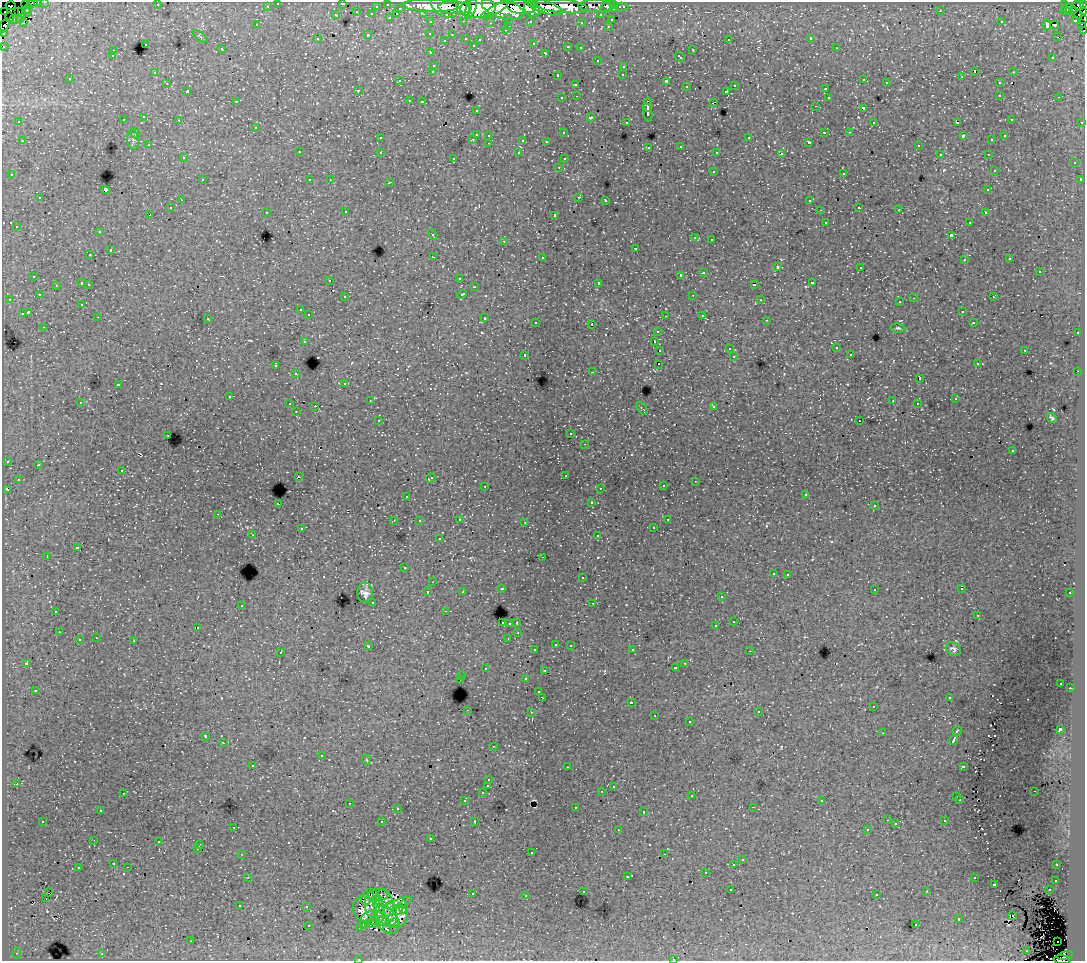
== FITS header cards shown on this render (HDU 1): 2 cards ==
NAXIS1  =                 1083
NAXIS2  =                  959

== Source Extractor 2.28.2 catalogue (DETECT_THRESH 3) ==
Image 1083 x 959 px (HDU 1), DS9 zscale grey, 1 PNG px = 1 image px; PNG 1087 x 963 px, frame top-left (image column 1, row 959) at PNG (2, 2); each listed source drawn as its Kron ellipse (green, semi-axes under 4 px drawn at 4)
Background 260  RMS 1.8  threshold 5.26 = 3 sigma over >= 5 px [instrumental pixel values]
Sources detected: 632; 2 with non-positive FLUX_AUTO (blend fragments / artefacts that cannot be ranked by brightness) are neither listed nor drawn; of the other 630, the 500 brightest by FLUX_AUTO listed and drawn (130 fainter detections omitted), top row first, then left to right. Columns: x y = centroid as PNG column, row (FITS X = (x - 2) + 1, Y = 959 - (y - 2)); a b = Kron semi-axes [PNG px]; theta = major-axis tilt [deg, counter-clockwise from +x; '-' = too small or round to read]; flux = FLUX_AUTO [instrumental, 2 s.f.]
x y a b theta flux
33 2 4 3 - 9.9e+03
45 2 3 2 - 4.0e+03
37 3 3 3 - 2.3e+03
278 3 3 3 - 3.8e+03
342 3 3 3 - 2.1e+03
388 4 3 3 - 9.1e+03
614 4 3 2 - 1.1e+04
1065 4 3 3 - 7.4e+03
1084 4 3 2 - 1.3e+04
26 5 4 2 - 3.0e+03
31 5 4 3 - 1.2e+04
157 5 3 2 - 2.3e+02
1079 5 6 3 -37 1.2e+04
11 6 5 3 - 7.9e+03
267 6 3 3 - 2.8e+03
376 6 3 2 - 2.3e+03
430 6 28 6 -2 4.3e+05
444 6 15 10 -36 3.5e+05
561 6 27 6 -6 2.9e+05
595 6 17 6 0 2.9e+04
608 6 8 5 36 2.0e+04
520 7 14 7 -7 4.6e+05
545 7 18 6 -17 3.4e+05
622 7 6 3 0 6.4e+03
400 8 3 3 - 1.7e+03
454 8 16 6 -3 5.1e+05
478 8 18 10 2 8.0e+05
1067 8 5 2 - 3.7e+03
27 9 4 3 - 2.0e+03
466 9 7 5 76 1.9e+05
471 9 10 5 67 2.1e+05
503 9 22 9 -16 1.1e+06
532 9 9 6 -41 2.6e+05
615 9 3 3 - 1.1e+04
494 10 15 3 29 2.2e+05
941 10 3 3 - 2.6e+02
1073 10 2 2 - 1.3e+03
4 11 2 2 - 2.5e+03
18 11 3 2 - 3.3e+03
21 11 4 3 - 1.6e+03
538 11 4 4 - 1.2e+05
1066 11 5 3 - 5.8e+03
28 12 3 3 - 2.2e+03
357 12 3 2 - 5.6e+02
1070 12 3 3 - 2.6e+03
1084 12 3 2 - 6.1e+03
372 14 3 3 - 1.9e+03
397 14 3 2 - 3.5e+02
423 14 3 3 - 3.4e+03
336 15 3 3 - 1.0e+03
601 15 3 3 - 3.0e+03
1078 15 2 2 - 2.4e+03
10 17 5 3 - 5.3e+03
390 18 4 3 - 1.3e+03
508 18 3 3 - 1.9e+03
14 19 3 2 - 2.0e+03
19 19 4 3 - 1.4e+03
1083 19 3 3 - 1.1e+04
611 20 3 3 - 9.0e+02
1076 20 3 3 - 8.7e+03
464 21 3 2 - 7.2e+02
530 21 3 3 - 2.8e+03
431 22 3 3 - 3.9e+03
581 22 3 3 - 2.7e+02
1001 22 3 3 - 2.1e+02
23 23 3 3 - 3.3e+02
491 23 3 3 - 2.3e+02
1081 23 3 3 - 3.4e+03
257 25 3 3 - 2.5e+02
1047 25 5 4 - 7.6e+02
1055 25 4 2 - 2.0e+02
4 26 7 4 60 3.8e+04
509 26 3 2 - 5.9e+02
608 26 3 2 - 6.9e+02
505 30 3 3 - 3.4e+02
1084 30 3 2 - 3.2e+03
430 33 3 3 - 3.1e+02
3 34 3 3 - 2.7e+03
368 35 3 3 - 9.1e+02
452 35 3 3 - 2.5e+02
200 37 8 4 -40 1.9e+02
1057 37 2 2 - 3.7e+02
466 38 3 3 - 9.6e+02
811 38 3 3 - 2.0e+04
317 39 3 3 - 4.0e+02
729 39 3 2 - 1.9e+02
444 40 3 2 - 1.6e+02
480 40 3 3 - 3.2e+02
145 44 3 3 - 6.8e+02
533 44 3 3 - 2.7e+02
473 45 3 3 - 3.5e+02
4 46 3 3 - 1.6e+03
568 47 4 3 - 7.0e+02
580 48 3 3 - 3.5e+02
836 48 3 2 - 5.2e+02
221 49 3 3 - 3.4e+02
692 50 3 3 - 8.0e+02
113 51 3 3 - 5.3e+02
431 53 3 3 - 4.2e+02
546 53 4 3 - 8.1e+02
112 56 3 3 - 2.8e+02
680 57 6 3 -43 7.3e+02
1053 57 3 3 - 2.9e+02
597 60 3 2 - 3.6e+02
434 65 3 3 - 6.5e+02
624 66 3 3 - 5.9e+02
433 71 3 3 - 6.0e+02
975 71 3 3 - 1.3e+03
154 72 3 3 - 2.5e+02
1013 72 3 2 - 7.8e+02
623 75 3 3 - 3.0e+02
557 76 3 3 - 3.3e+02
962 77 3 2 - 1.8e+02
70 79 3 3 - 3.4e+02
864 80 3 2 - 4.1e+02
399 81 3 2 - 2.2e+02
666 81 4 3 - 1.7e+03
167 83 3 2 - 3.7e+02
886 83 3 3 - 7.0e+02
999 83 3 3 - 5.9e+02
576 84 3 3 - 5.2e+02
735 86 3 3 - 4.4e+02
687 87 3 3 - 4.7e+02
825 89 3 3 - 9.4e+02
358 90 3 3 - 3.6e+02
187 91 3 3 - 3.3e+03
727 91 3 3 - 5.2e+02
1000 95 3 3 - 6.0e+02
577 96 3 2 - 4.8e+02
828 97 3 3 - 5.1e+02
1059 97 3 2 - 4.3e+02
562 98 3 3 - 5.0e+02
409 100 3 2 - 3.4e+02
236 101 3 2 - 2.0e+02
422 102 3 3 - 2.1e+02
713 102 4 2 - 7.1e+02
648 105 7 3 87 3.4e+03
815 106 3 2 - 2.2e+02
863 108 3 3 - 1.1e+03
476 110 3 2 - 3.5e+02
648 112 9 3 -82 4.1e+03
144 117 4 3 - 5.1e+02
590 117 3 3 - 2.3e+03
1011 119 3 3 - 2.8e+02
123 120 3 3 - 5.5e+02
179 120 3 2 - 3.1e+02
19 122 3 3 - 2.4e+02
626 122 3 3 - 3.6e+02
874 122 3 3 - 1.8e+02
958 122 3 3 - 2.6e+04
1082 122 3 3 - 1.6e+03
256 127 3 3 - 5.7e+02
824 132 3 3 - 1.4e+03
849 132 3 2 - 2.5e+02
135 133 6 5 - 1.5e+02
563 133 3 3 - 3.4e+02
476 134 3 3 - 1.2e+03
489 135 3 3 - 4.8e+02
963 136 4 3 - 8.7e+02
1005 136 3 3 - 3.6e+02
380 138 3 3 - 3.6e+02
749 138 3 3 - 8.4e+02
473 139 3 3 - 5.9e+02
133 140 9 6 -81 3.4e+02
523 140 3 3 - 1.6e+03
992 140 3 3 - 3.2e+02
22 141 3 2 - 5.8e+02
546 141 3 3 - 3.5e+02
809 142 3 3 - 3.2e+02
489 143 3 2 - 5.0e+02
149 145 3 3 - 3.2e+02
918 145 3 3 - 4.1e+02
681 146 3 3 - 4.9e+02
648 147 3 3 - 3.4e+02
299 152 3 3 - 5.8e+02
380 152 3 3 - 1.1e+03
717 152 4 3 - 2.9e+02
519 153 3 3 - 4.7e+02
781 154 4 3 - 2.3e+03
940 154 3 2 - 1.9e+02
988 154 3 2 - 4.8e+02
183 158 3 3 - 3.5e+02
454 158 3 3 - 2.4e+02
564 159 3 3 - 3.7e+02
1074 163 3 3 - 5.7e+02
559 167 3 2 - 3.2e+02
994 170 3 3 - 2.9e+02
713 171 3 3 - 5.9e+02
844 173 3 3 - 7.2e+02
12 175 3 3 - 4.6e+02
202 180 3 2 - 4.5e+02
310 180 3 3 - 4.5e+02
330 180 3 3 - 1.5e+02
1080 180 3 3 - 4.3e+02
390 182 3 2 - 1.3e+03
105 190 4 4 - 3.1e+03
988 190 3 3 - 5.3e+02
579 197 3 3 - 8.0e+02
40 198 3 3 - 7.7e+02
181 200 3 2 - 2.8e+02
606 200 3 3 - 4.5e+02
810 201 3 3 - 1.3e+03
859 207 3 2 - 3.6e+02
171 208 3 3 - 4.2e+02
820 210 3 2 - 1.5e+02
899 210 3 2 - 3.1e+02
266 212 3 2 - 3.5e+02
346 212 3 2 - 4.8e+02
985 213 3 2 - 3.8e+02
150 215 4 2 - 9.9e+02
555 215 4 3 - 3.2e+03
825 222 3 3 - 1.3e+03
970 222 3 2 - 2.8e+02
16 226 3 3 - 3.7e+02
99 232 3 3 - 4.0e+02
433 235 6 3 -57 1.5e+02
951 235 3 3 - 2.0e+03
695 238 3 3 - 4.8e+02
712 240 3 3 - 1.4e+03
504 241 3 3 - 9.7e+02
636 248 3 3 - 1.1e+03
110 250 3 3 - 1.2e+03
90 255 3 3 - 4.0e+02
433 257 3 2 - 1.4e+03
542 257 3 3 - 7.6e+02
1010 259 3 3 - 3.1e+02
964 260 3 2 - 3.7e+02
777 267 4 3 - 1.3e+03
861 267 3 2 - 2.3e+02
1039 271 3 3 - 1.2e+03
704 272 3 3 - 8.6e+02
680 275 3 2 - 6.9e+03
34 276 3 3 - 5.5e+02
459 278 3 3 - 3.0e+02
330 280 3 2 - 3.8e+02
82 283 3 3 - 1.3e+03
599 283 3 3 - 2.9e+03
812 283 3 3 - 8.2e+02
89 284 3 2 - 5.7e+02
56 285 3 2 - 3.6e+02
754 285 4 2 - 1.1e+03
474 287 3 3 - 4.6e+02
462 294 5 3 - 8.6e+02
39 295 3 3 - 2.4e+02
693 295 3 2 - 3.2e+02
345 297 3 3 - 4.8e+02
993 297 3 2 - 3.0e+02
914 298 3 2 - 8.3e+02
9 299 3 2 - 2.6e+02
761 300 3 3 - 2.6e+02
900 302 3 3 - 4.5e+02
82 304 3 3 - 3.3e+02
300 310 3 2 - 3.0e+02
962 311 3 3 - 3.4e+02
28 312 4 3 - 2.9e+03
22 314 3 3 - 1.4e+03
309 315 3 3 - 6.4e+02
702 315 3 3 - 4.5e+02
665 316 2 2 - 1.5e+02
98 317 3 2 - 4.5e+02
485 318 3 3 - 9.9e+02
208 319 3 2 - 2.4e+02
767 320 3 2 - 3.6e+02
536 322 3 3 - 3.4e+02
973 323 3 3 - 4.3e+02
592 324 3 3 - 1.5e+03
44 327 3 2 - 3.6e+02
898 328 7 4 -8 2.4e+02
657 331 3 3 - 5.6e+02
1077 333 3 2 - 6.2e+02
304 341 3 3 - 5.6e+02
654 342 3 3 - 9.7e+02
836 348 3 3 - 3.3e+02
729 349 4 3 - 1.5e+02
660 350 3 2 - 5.3e+02
1025 350 3 2 - 9.9e+02
850 354 3 2 - 3.0e+02
525 355 3 3 - 6.2e+02
734 356 3 2 - 3.1e+02
659 364 3 2 - 1.5e+02
977 364 3 2 - 2.9e+02
276 366 3 3 - 7.5e+02
1078 371 2 2 - 6.1e+02
593 372 3 2 - 1.1e+03
296 374 3 3 - 4.4e+02
920 379 3 2 - 1.3e+03
345 383 3 3 - 3.4e+02
118 385 3 3 - 5.1e+02
229 397 3 2 - 2.3e+02
955 399 3 3 - 4.1e+02
370 401 3 2 - 2.1e+02
893 401 3 2 - 1.5e+02
80 402 3 2 - 2.8e+02
290 404 3 3 - 8.3e+02
917 404 3 2 - 2.2e+02
315 406 3 2 - 1.5e+03
714 406 3 3 - 5.2e+02
642 408 7 2 -49 1.5e+02
296 412 3 2 - 2.1e+02
1052 418 5 3 - 2.4e+02
378 420 3 3 - 4.0e+02
860 421 3 3 - 2.3e+02
571 434 3 3 - 3.4e+02
168 435 3 2 - 4.0e+02
585 444 3 2 - 2.7e+02
1012 451 3 3 - 3.6e+02
7 461 3 3 - 4.7e+02
38 465 3 3 - 5.6e+02
122 471 3 2 - 3.7e+02
565 475 3 3 - 3.9e+02
298 476 3 2 - 1.6e+02
431 478 5 3 - 3.2e+02
18 479 3 2 - 2.2e+02
695 481 3 2 - 2.6e+02
485 486 3 2 - 5.7e+02
663 486 3 3 - 4.9e+02
600 488 3 2 - 3.1e+02
7 490 4 3 - 1.5e+03
806 494 3 2 - 2.9e+02
407 496 3 3 - 2.4e+02
591 503 3 3 - 3.7e+02
278 504 3 3 - 1.7e+03
874 506 3 3 - 3.5e+02
218 514 3 2 - 4.6e+02
459 519 3 3 - 5.1e+02
667 520 3 3 - 3.9e+02
394 521 3 2 - 1.5e+02
419 521 3 3 - 2.4e+02
525 522 3 2 - 2.5e+02
654 527 3 3 - 2.2e+02
301 529 3 3 - 2.7e+02
253 535 3 2 - 2.5e+02
598 536 3 3 - 5.1e+02
439 539 3 3 - 3.6e+02
77 548 4 3 - 1.6e+03
47 557 3 2 - 8.3e+02
543 557 3 2 - 2.5e+02
405 568 3 3 - 3.4e+02
773 573 3 3 - 3.5e+02
788 574 3 3 - 4.9e+02
582 578 3 3 - 4.8e+02
433 582 2 2 - 1.8e+02
501 589 3 3 - 6.7e+02
874 589 3 3 - 4.4e+02
962 589 3 2 - 2.8e+02
462 591 3 3 - 3.7e+02
428 592 3 3 - 5.1e+02
365 593 10 7 90 8.1e+02
1070 593 3 3 - 3.7e+02
721 597 3 3 - 4.2e+02
373 602 3 3 - 4.1e+02
593 603 3 2 - 3.3e+02
241 605 3 3 - 5.0e+02
56 611 3 3 - 1.8e+03
445 611 3 2 - 2.9e+02
978 615 3 3 - 1.7e+02
734 621 3 3 - 1.7e+03
502 623 4 3 - 5.5e+02
510 623 3 3 - 6.6e+02
517 623 3 3 - 3.5e+03
716 626 3 3 - 1.4e+03
197 627 3 2 - 7.9e+02
59 632 3 2 - 3.4e+02
518 633 3 2 - 2.7e+02
96 638 3 2 - 2.9e+02
508 638 3 2 - 2.3e+02
79 640 3 3 - 1.0e+03
134 641 3 3 - 1.0e+03
556 644 3 3 - 4.3e+02
570 645 3 2 - 4.5e+02
368 646 4 3 - 5.0e+02
953 649 8 6 -31 4.3e+02
535 650 3 3 - 5.1e+02
632 650 3 2 - 5.3e+02
749 651 3 2 - 3.5e+02
280 652 3 2 - 2.0e+02
26 663 3 3 - 3.7e+02
685 663 3 2 - 5.0e+02
485 668 3 2 - 3.6e+02
675 668 3 3 - 4.7e+02
545 670 3 3 - 6.2e+02
462 676 3 3 - 4.9e+02
460 679 3 2 - 2.5e+02
526 679 3 3 - 1.7e+02
1061 683 3 3 - 2.4e+02
1070 688 3 2 - 4.5e+02
35 690 3 3 - 3.1e+02
539 692 3 3 - 3.4e+02
542 697 4 3 - 1.1e+03
949 697 3 3 - 2.6e+02
631 702 3 3 - 1.4e+03
873 707 3 2 - 3.7e+02
467 710 2 2 - 5.0e+02
531 712 3 2 - 6.1e+02
759 712 3 2 - 1.9e+02
655 715 3 2 - 2.1e+02
689 722 3 3 - 5.9e+02
1060 729 4 3 - 4.5e+03
957 731 5 3 - 2.1e+03
882 733 3 2 - 1.6e+02
206 736 3 3 - 7.6e+02
954 740 5 3 - 4.6e+03
223 743 3 2 - 3.8e+02
493 746 3 2 - 2.0e+02
321 756 3 3 - 8.7e+02
366 760 5 3 - 1.5e+02
253 765 3 3 - 2.9e+02
963 766 4 3 - 1.3e+03
567 767 3 2 - 2.6e+02
489 780 3 3 - 2.1e+02
16 784 3 2 - 4.2e+02
488 786 3 3 - 2.3e+03
613 786 3 3 - 4.9e+02
602 791 3 2 - 4.2e+02
1034 791 3 2 - 3.2e+02
123 793 3 2 - 2.5e+02
482 793 3 3 - 4.5e+02
692 796 3 2 - 2.9e+02
957 797 3 3 - 4.4e+02
960 799 3 3 - 3.8e+02
465 801 3 3 - 3.1e+02
822 801 3 3 - 2.4e+02
349 803 3 2 - 6.4e+02
753 807 3 2 - 4.9e+02
576 808 3 3 - 3.9e+02
397 809 3 3 - 4.5e+02
100 811 3 2 - 3.4e+02
644 812 3 3 - 9.8e+02
887 820 3 2 - 2.1e+02
43 821 3 2 - 3.7e+02
475 821 3 3 - 1.6e+03
945 821 3 3 - 7.0e+02
382 822 3 3 - 1.3e+03
896 824 3 3 - 1.6e+02
233 827 3 3 - 3.5e+02
867 829 3 2 - 2.8e+02
618 830 3 2 - 2.9e+02
431 839 3 3 - 3.3e+02
94 840 3 2 - 1.5e+02
159 842 3 2 - 3.2e+02
200 845 3 3 - 7.9e+03
198 848 3 3 - 2.8e+02
531 853 3 2 - 1.6e+02
242 854 3 2 - 3.8e+02
664 854 2 2 - 3.7e+02
742 860 3 3 - 5.7e+02
114 863 3 3 - 3.5e+02
734 865 3 3 - 1.8e+03
1057 865 3 3 - 4.0e+02
128 867 3 2 - 2.4e+02
78 868 3 3 - 8.4e+02
706 872 3 3 - 6.8e+02
627 876 3 3 - 1.0e+03
248 877 3 2 - 4.2e+02
974 878 3 3 - 5.6e+02
1056 880 3 3 - 4.7e+02
994 884 3 3 - 1.2e+03
731 890 3 2 - 3.2e+02
1049 890 3 2 - 5.5e+02
583 891 3 3 - 4.8e+02
927 892 3 3 - 4.5e+02
48 893 3 2 - 3.1e+02
472 894 3 3 - 9.5e+02
877 894 3 3 - 3.5e+02
378 895 10 6 2 3.9e+02
526 896 3 2 - 3.3e+02
368 897 8 5 60 9.5e+02
46 899 4 2 - 4.0e+02
385 903 14 8 -70 2.7e+03
399 903 14 4 19 1.4e+03
372 904 14 7 87 1.7e+03
240 906 3 3 - 2.8e+02
379 906 11 5 -87 1.6e+03
306 907 3 3 - 5.5e+02
403 907 7 3 89 8.9e+02
398 909 6 4 59 1.1e+03
364 910 13 11 -68 9.0e+02
391 914 12 6 -82 2.7e+03
1012 915 3 3 - 3.6e+04
398 917 11 9 54 1.9e+03
372 918 11 7 5 7.7e+02
959 919 3 3 - 9.4e+02
387 920 15 10 -56 1.7e+03
382 921 5 3 - 6.4e+02
373 923 7 3 5 5.7e+02
393 923 6 3 19 7.7e+02
308 925 3 3 - 8.1e+02
364 925 3 2 - 3.1e+02
916 925 3 2 - 4.7e+02
360 927 3 3 - 3.5e+02
387 929 4 2 - 2.8e+02
191 941 2 2 - 1.7e+02
1057 942 2 2 - 6.0e+02
1027 951 3 2 - 1.7e+02
16 953 5 4 - 1.7e+02
102 954 3 2 - 9.5e+02
1065 955 8 4 11 6.3e+04
358 959 3 2 - 3.0e+02
673 959 3 2 - 2.5e+02
1062 960 8 3 -6 9.2e+04
At the frame edge (FLAGS 8, measured only in part): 16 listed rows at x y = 33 2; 45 2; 37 3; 278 3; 342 3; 1084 4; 4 11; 1084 12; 1083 19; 4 26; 1084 30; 3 34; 4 46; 358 959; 673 959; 1062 960
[130 fainter detections neither listed nor drawn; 2 non-positive-flux detections neither listed nor drawn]